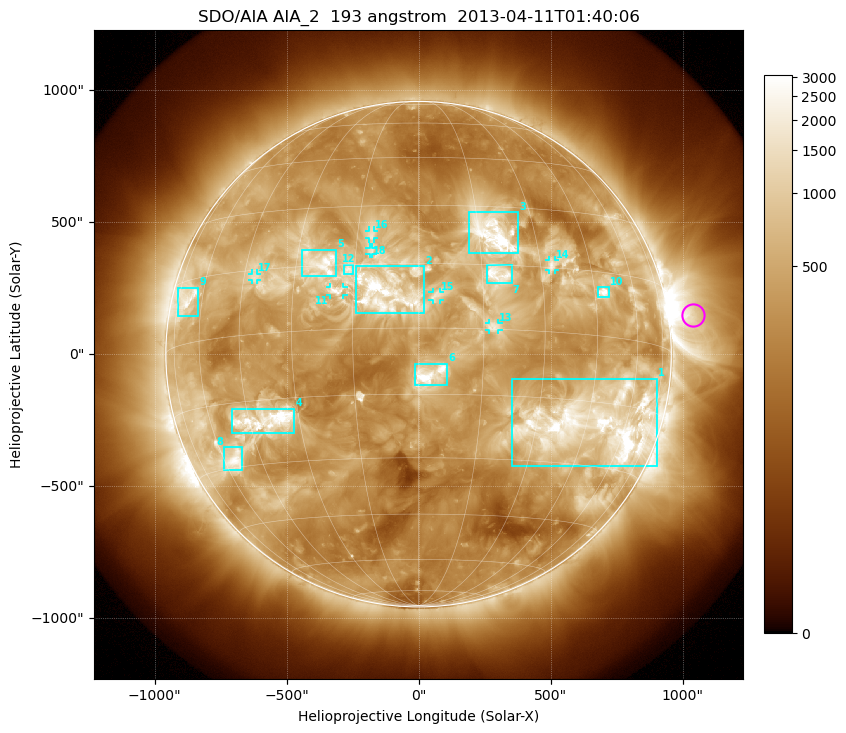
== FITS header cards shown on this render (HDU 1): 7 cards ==
TELESCOP= 'SDO/AIA'
INSTRUME= 'AIA_2'
WAVELNTH=                  193
WAVEUNIT= 'angstrom'
DATE-OBS= '2013-04-11T01:40:06.84'
CTYPE1  = 'HPLN-TAN'
CTYPE2  = 'HPLT-TAN'

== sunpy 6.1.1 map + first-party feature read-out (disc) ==
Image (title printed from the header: SDO/AIA AIA_2  193 angstrom  2013-04-11T01:40:06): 1024 x 1024 px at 2.4 arcsec/px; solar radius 957 arcsec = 399 px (full disc in frame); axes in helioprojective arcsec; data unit not stated in the header (colour bar unlabelled)
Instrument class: DISC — disc imager (sunpy class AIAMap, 193 A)
Bright regions (active regions / flare kernels): reference = the median radial profile (limb darkening/brightening removed); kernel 9 px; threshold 5 sigma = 1040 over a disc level ~376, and >= 1.15x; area >= 12 px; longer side >= 10 px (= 24 arcsec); searched inside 0.97 R_sun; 18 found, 18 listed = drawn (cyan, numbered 1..; 7 of them under ~33 arcsec drawn as corner ticks so the feature stays visible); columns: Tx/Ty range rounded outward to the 5 arcsec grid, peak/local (2 s.f.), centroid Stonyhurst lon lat
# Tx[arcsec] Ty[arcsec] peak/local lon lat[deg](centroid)
1 355..905 -425..-90 13 +49 -20
2 -240..25 155..335 11 -8 +8
3 190..380 380..540 13 +18 +23
4 -710..-470 -300..-205 11 -40 -20
5 -445..-310 295..395 7.4 -23 +16
6 -15..110 -115..-35 9.3 +3 -10
7 260..355 265..335 6.5 +19 +13
8 -740..-665 -440..-350 8.5 -55 -28
9 -915..-835 145..255 6.7 -68 +10
10 680..720 215..255 11 +48 +10
11 -335..-285 225..255 6 -19 +9
12 -285..-250 305..340 4.3 -16 +14
13 265..305 90..120 4.7 +17 +1
14 495..515 320..355 5.3 +33 +16
15 50..85 205..235 4 +4 +7
16 -190..-170 440..470 4.2 -11 +22
17 -630..-610 280..305 4.2 -42 +13
18 -185..-175 380..405 3.7 -11 +18
Off-limb structures (1.02-1.3 R_sun): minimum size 162 px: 3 found; the strongest spans PA ~255..300 deg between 1.02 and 1.3 R_sun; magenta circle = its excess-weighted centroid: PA ~280 deg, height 1.1 R_sun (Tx ~1040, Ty ~150 arcsec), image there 5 x the reference